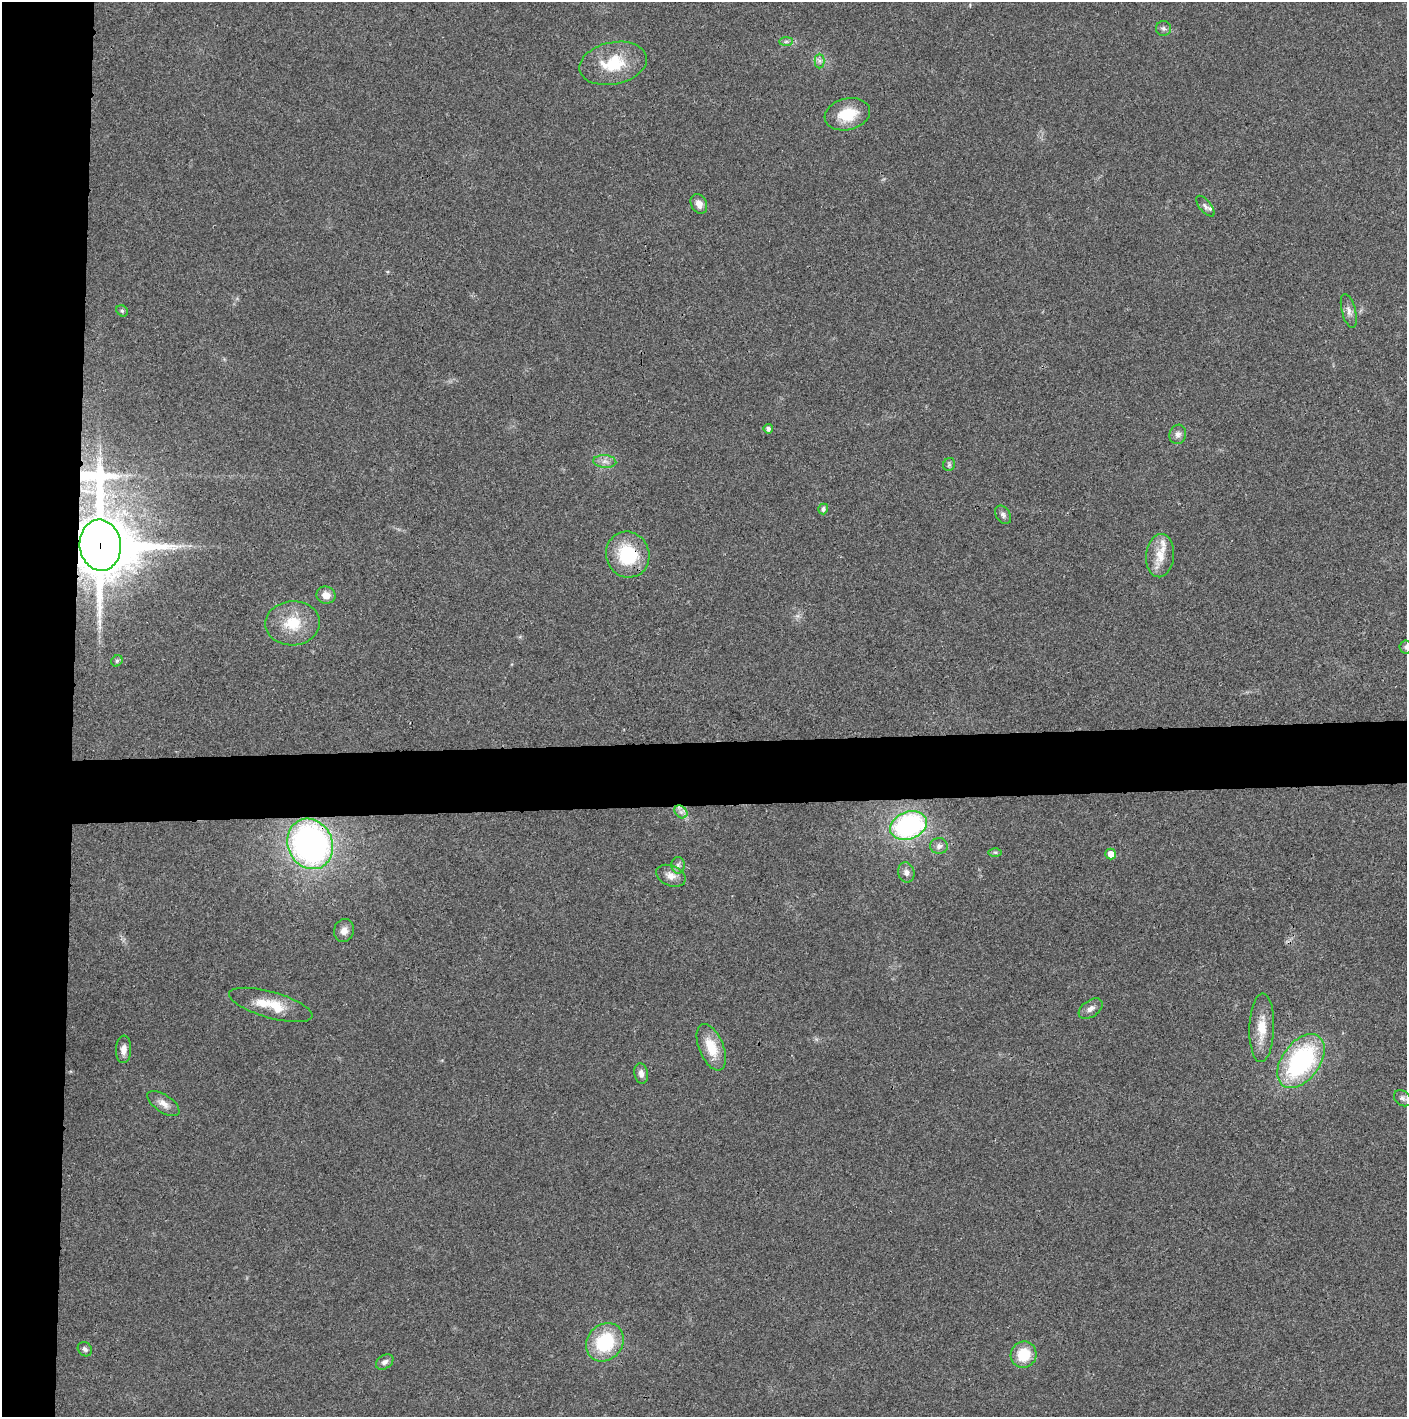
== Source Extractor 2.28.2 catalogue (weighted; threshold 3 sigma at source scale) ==
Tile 4 of 3 x 3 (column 1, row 2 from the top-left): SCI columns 5-1409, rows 1415-2829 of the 4221 x 4243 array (HDU 1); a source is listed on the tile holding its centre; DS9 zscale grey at full resolution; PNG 1409 x 1419 px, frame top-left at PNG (2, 2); each listed source drawn as its Kron ellipse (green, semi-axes under 4 px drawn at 4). Shown black and unused: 9% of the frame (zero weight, under 3 of 4 exposures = <1% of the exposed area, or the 3 px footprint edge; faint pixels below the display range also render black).
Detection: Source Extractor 2.28.2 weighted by HDU 2 'WHT'; one run over the whole footprint, this tile lists its part. Background 0.019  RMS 0.005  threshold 0.0224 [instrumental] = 3 sigma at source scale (4.5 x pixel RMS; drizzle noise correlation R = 1.50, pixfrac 1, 0.05/0.05 arcsec/px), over >= 5 px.
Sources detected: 47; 2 inside a brighter listed object's ellipse — not listed separately; the other 45 listed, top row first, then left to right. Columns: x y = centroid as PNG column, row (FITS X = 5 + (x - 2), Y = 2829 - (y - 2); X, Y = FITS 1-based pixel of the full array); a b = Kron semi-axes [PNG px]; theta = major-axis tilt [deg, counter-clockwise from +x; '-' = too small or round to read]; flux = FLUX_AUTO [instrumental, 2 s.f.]
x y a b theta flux
1163 28 7 7 - 1.3
786 41 7 4 1 1
819 61 7 5 -90 1.5
613 63 34 21 12 21
847 114 23 16 14 14
699 204 10 8 -63 3.7
1205 206 12 6 -50 1.6
122 311 6 5 - 0.87
1349 311 17 7 -75 2.8
768 429 5 5 - 1.7
1178 434 9 8 - 2.4
605 461 11 6 -4 2.6
949 464 6 6 - 1.1
823 509 5 5 - 1.5
1003 515 10 7 -55 1.8
100 545 25 20 -84 3900
628 555 23 21 -66 26
1160 556 22 14 85 8.7
326 595 9 8 - 4.4
293 623 27 22 4 16
1406 647 6 6 - 1.1
117 661 6 5 - 0.91
681 812 7 5 -45 1.9
908 826 19 13 20 80
310 844 26 22 -65 180
939 846 9 8 - 2.1
995 852 7 4 -1 0.89
1111 854 5 5 - 4.6
678 865 8 6 -90 1.6
906 872 10 8 -76 2.3
671 876 15 10 -23 4.4
344 931 11 10 - 3.4
271 1005 43 13 -16 14
1091 1009 13 8 35 2.6
1262 1028 34 12 88 11
711 1047 24 12 -67 13
123 1049 14 7 87 3.5
1301 1061 30 19 53 75
641 1073 10 7 -79 2.5
1403 1098 9 7 -38 1.7
163 1103 18 8 -33 4.1
605 1342 20 17 49 31
85 1349 8 6 -44 1.5
1024 1355 13 12 - 14
385 1362 9 6 34 2
Overlapping masked pixels (flux is a lower limit): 3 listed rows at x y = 100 545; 628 555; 310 844
Isophote crosses this tile's border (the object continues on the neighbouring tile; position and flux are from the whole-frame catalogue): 1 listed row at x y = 1406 647